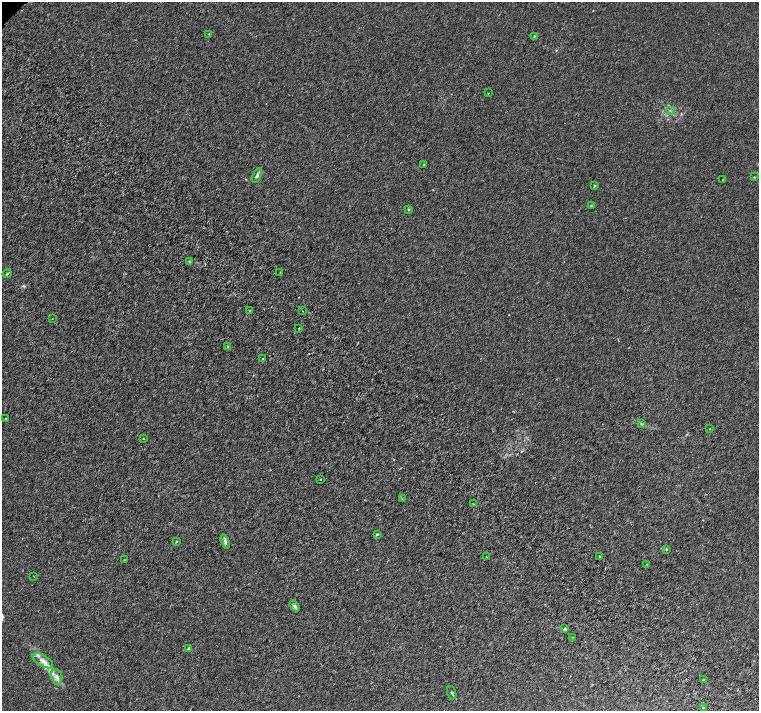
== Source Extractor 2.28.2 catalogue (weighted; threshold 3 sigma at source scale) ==
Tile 6 of 4 x 4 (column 2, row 2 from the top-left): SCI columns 1569-3082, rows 3114-4530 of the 6161 x 6161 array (HDU 1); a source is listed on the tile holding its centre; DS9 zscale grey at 2 x 2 block average (1 PNG px = mean of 2 x 2 image px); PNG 761 x 713 px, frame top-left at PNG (2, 2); each listed source drawn as its Kron ellipse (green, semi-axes under 4 px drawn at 4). Shown black and unused: <1% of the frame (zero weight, under 3 of 6 exposures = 3% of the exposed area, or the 3 px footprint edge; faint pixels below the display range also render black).
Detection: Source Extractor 2.28.2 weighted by HDU 2 'WHT'; one run over the whole footprint, this tile lists its part. Background 8.20e-04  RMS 0.0013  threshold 0.00539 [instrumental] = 3 sigma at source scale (4.09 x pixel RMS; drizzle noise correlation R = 1.36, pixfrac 0.8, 0.0396/0.0396 arcsec/px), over >= 5 px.
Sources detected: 48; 3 inside a brighter listed object's ellipse — not listed separately; the other 45 listed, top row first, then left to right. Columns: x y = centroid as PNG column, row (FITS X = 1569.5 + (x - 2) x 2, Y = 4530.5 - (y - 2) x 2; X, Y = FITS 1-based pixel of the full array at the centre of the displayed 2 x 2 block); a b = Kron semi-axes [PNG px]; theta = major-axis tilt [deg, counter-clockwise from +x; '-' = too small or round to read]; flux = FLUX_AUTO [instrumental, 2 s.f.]
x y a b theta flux
209 34 2 2 - 0.13
534 36 3 2 - 0.18
488 93 2 2 - 0.18
670 111 3 2 - 0.21
424 164 2 2 - 0.15
257 176 8 4 66 0.68
755 177 3 2 - 0.14
723 180 2 2 - 0.079
594 186 4 3 - 0.29
591 206 3 3 - 0.3
408 209 4 3 - 0.25
189 261 3 3 - 0.21
280 272 3 2 - 0.18
7 274 5 2 - 0.25
249 310 2 2 - 0.15
303 311 2 2 - 0.21
52 319 2 2 - 0.1
299 328 2 2 - 0.22
228 346 3 2 - 0.2
262 358 2 2 - 0.13
6 418 2 2 - 0.23
641 424 3 3 - 0.23
710 429 2 2 - 0.12
143 439 3 2 - 0.15
320 479 2 2 - 0.16
402 498 3 2 - 0.14
473 504 2 2 - 0.2
377 534 2 2 - 0.61
176 542 3 2 - 0.21
225 542 7 4 -72 0.65
666 549 3 2 - 0.21
599 556 3 2 - 0.2
486 557 2 2 - 0.11
124 559 2 2 - 0.2
647 564 2 2 - 0.15
34 576 2 2 - 0.12
295 606 6 4 -53 0.75
565 629 4 3 - 0.45
572 637 3 2 - 0.13
189 649 2 2 - 1.5
43 661 11 5 -31 1.8
57 677 8 5 -81 1.2
703 680 3 2 - 0.25
452 693 7 2 -70 0.28
703 707 2 2 - 0.15
Diffuse or blended objects may show on this block-average render without a row.